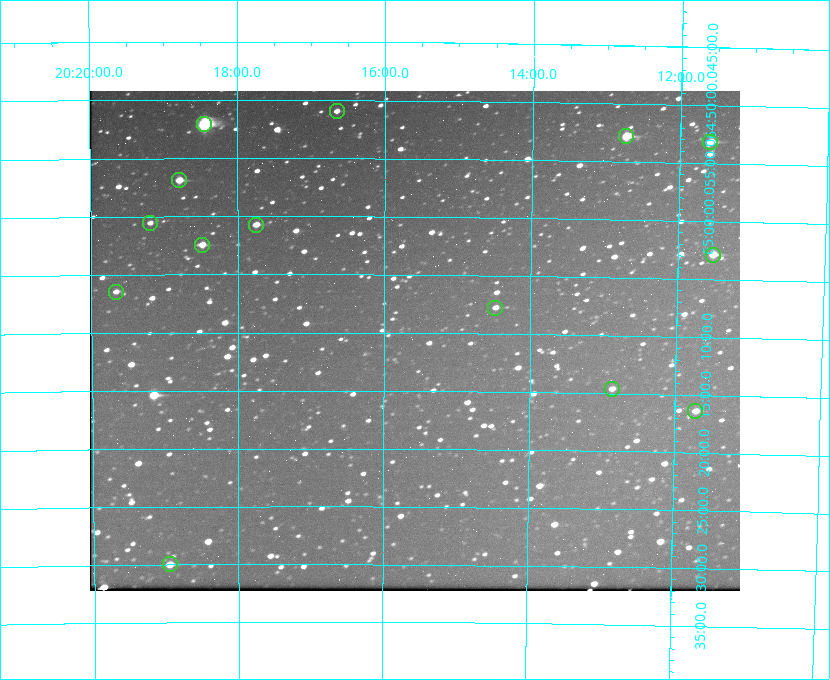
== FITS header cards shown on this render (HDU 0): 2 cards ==
NAXIS1  =                  650 / Width of table row in bytes
NAXIS2  =                  500 / Number of rows in table

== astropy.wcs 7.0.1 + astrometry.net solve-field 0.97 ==
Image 650 x 500 px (HDU 0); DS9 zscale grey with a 90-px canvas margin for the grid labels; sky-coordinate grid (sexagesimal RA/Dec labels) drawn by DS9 from the SOLVED WCS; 14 Tycho-2 reference stars matched to detected sources circled (green)
Header WCS: none
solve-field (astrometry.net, Tycho-2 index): SOLVED blind (the file carries no WCS)
Solved WCS: RA---TAN-SIP/DEC--TAN-SIP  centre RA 20:15:35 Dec +65:11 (303.90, +65.18 deg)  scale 5.17 arcsec/px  FOV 56.1' x 43.1'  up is +180 deg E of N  parity flipped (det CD > 0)
(file carries no celestial WCS; the grid is the blind solution)
Tycho-2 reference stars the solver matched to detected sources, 14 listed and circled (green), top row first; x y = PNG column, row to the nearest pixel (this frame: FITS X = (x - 92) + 1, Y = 500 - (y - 91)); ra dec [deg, ICRS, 3 dp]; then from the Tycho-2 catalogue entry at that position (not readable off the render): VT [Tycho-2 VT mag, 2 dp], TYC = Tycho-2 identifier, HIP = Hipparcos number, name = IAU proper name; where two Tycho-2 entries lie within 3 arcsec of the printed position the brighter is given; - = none
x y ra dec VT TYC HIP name
339 111 304.164 +64.849 10.65 4240-315-1 - -
206 124 304.612 +64.868 7.89 4241-1703-1 100101 -
628 136 303.184 +64.880 9.02 4240-488-1 - -
712 142 302.897 +64.886 9.40 4240-717-1 - -
181 180 304.698 +64.948 10.27 4241-1684-1 - -
152 223 304.798 +65.009 11.15 4241-1628-1 - -
258 225 304.437 +65.012 10.41 4241-1775-1 - -
204 245 304.620 +65.041 10.25 4241-1573-1 - -
715 255 302.882 +65.048 10.25 4240-98-1 - -
118 292 304.916 +65.107 11.17 4241-1518-1 - -
497 308 303.620 +65.129 11.18 4240-34-1 - -
614 389 303.217 +65.244 11.17 4240-236-1 - -
697 411 302.928 +65.273 10.74 4240-760-1 - -
172 564 304.739 +65.499 10.16 4241-1715-1 - -